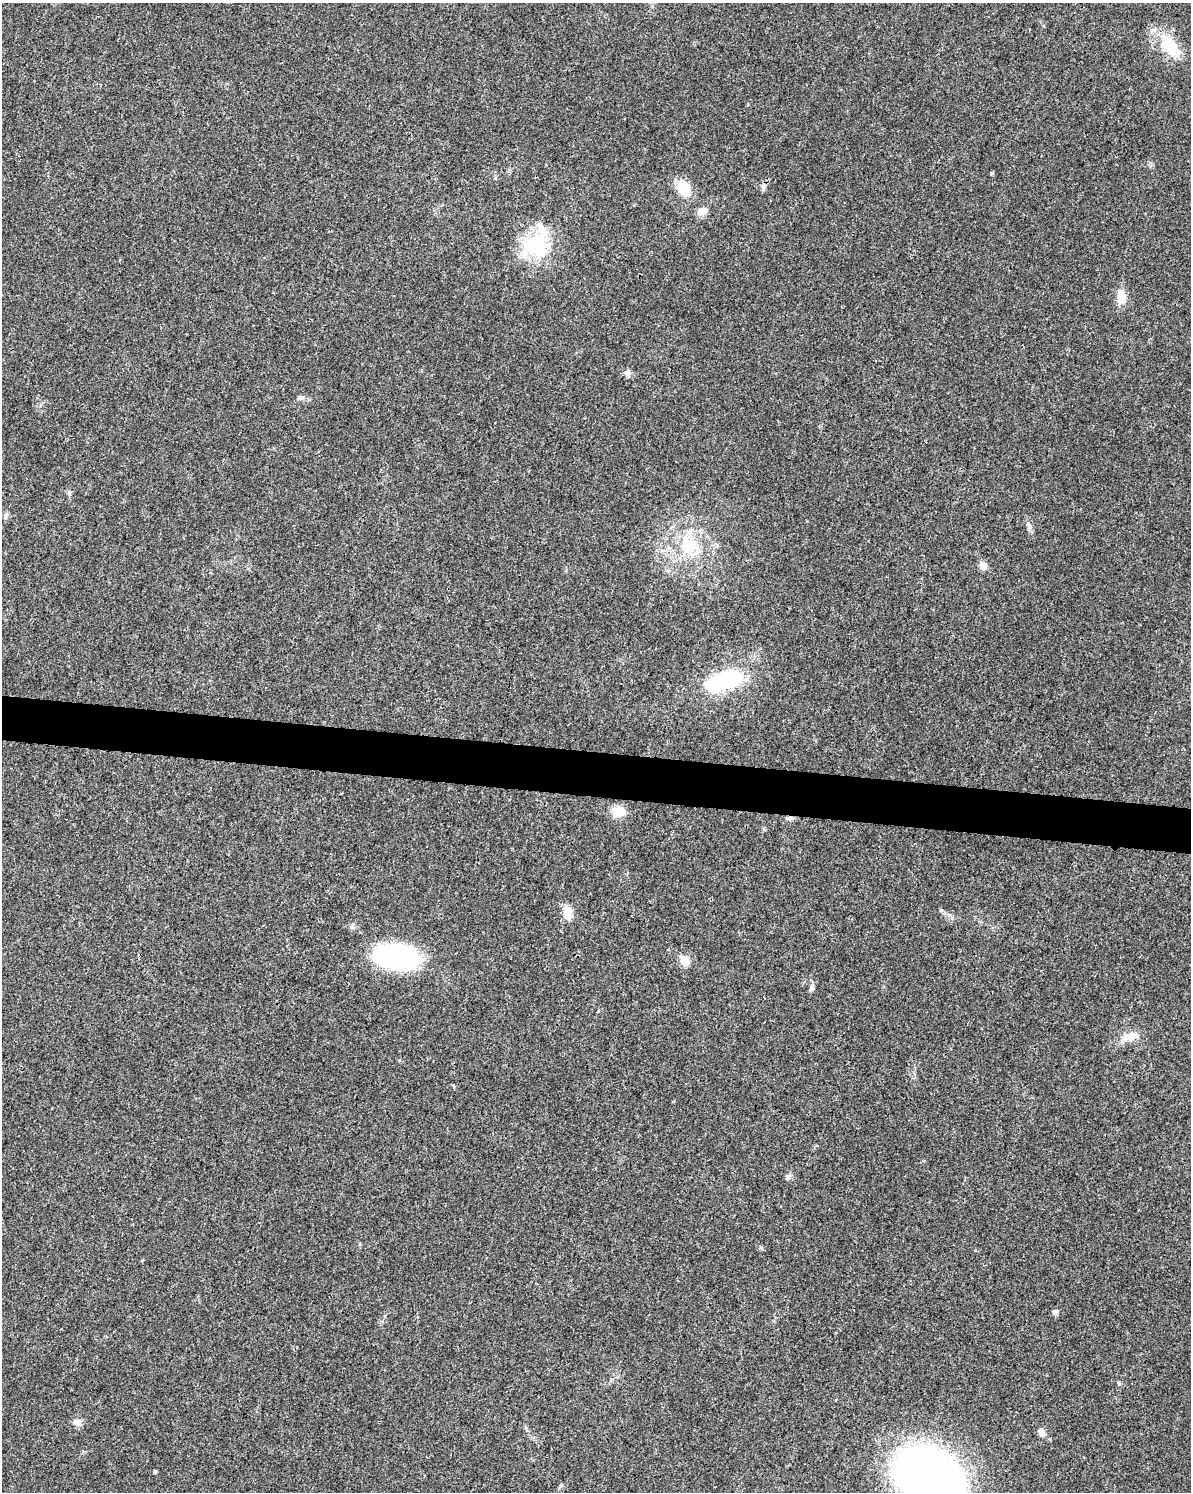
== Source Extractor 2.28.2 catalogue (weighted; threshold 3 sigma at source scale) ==
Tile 7 of 4 x 3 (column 3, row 2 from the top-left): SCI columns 2396-3584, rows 1731-3220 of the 4784 x 4997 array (HDU 1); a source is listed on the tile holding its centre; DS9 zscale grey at full resolution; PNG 1193 x 1494 px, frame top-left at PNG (2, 3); no overlay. Shown black and unused: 3% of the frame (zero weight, under 3 of 4 exposures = <1% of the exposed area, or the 3 px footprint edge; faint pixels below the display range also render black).
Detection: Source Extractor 2.28.2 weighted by HDU 2 'WHT'; one run over the whole footprint, this tile lists its part. Background 0.0199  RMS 0.0029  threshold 0.0129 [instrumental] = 3 sigma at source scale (4.5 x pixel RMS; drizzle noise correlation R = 1.50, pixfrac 1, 0.0396/0.0396 arcsec/px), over >= 5 px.
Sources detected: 29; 1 inside a brighter listed object's ellipse — not listed separately; the other 28 listed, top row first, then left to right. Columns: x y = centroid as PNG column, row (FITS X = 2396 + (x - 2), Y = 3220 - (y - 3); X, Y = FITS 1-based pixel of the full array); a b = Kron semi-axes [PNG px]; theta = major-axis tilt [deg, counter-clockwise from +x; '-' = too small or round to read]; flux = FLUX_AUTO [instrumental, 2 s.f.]
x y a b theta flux
1169 46 31 21 -47 9.4
991 173 6 4 89 0.31
763 187 13 5 81 0.91
684 189 16 12 -51 7.1
702 211 13 8 24 2.2
536 246 32 25 26 20
1121 297 15 10 88 4.2
627 373 9 7 -57 1
301 398 10 5 0 0.78
6 515 8 5 59 0.69
1029 526 10 5 -66 0.91
690 546 23 20 -25 10
983 566 10 8 -72 1.8
724 681 45 19 18 25
619 811 18 12 -7 4
789 818 7 6 - 0.84
568 912 19 10 -80 3.1
352 927 7 4 -18 0.55
396 957 46 24 -9 41
684 960 12 9 -35 2.8
811 988 8 6 76 0.85
1129 1037 23 11 15 3.8
789 1176 11 4 27 0.66
1056 1311 8 6 30 0.65
77 1422 12 8 -9 1.5
1042 1432 11 7 -75 1.8
155 1472 4 4 - 0.38
929 1479 71 54 -36 180
Overlapping masked pixels (flux is a lower limit): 1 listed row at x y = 789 818
Isophote crosses this tile's border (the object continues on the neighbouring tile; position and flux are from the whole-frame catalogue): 1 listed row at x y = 929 1479
Unlisted compact peaks at least as high as the median listed source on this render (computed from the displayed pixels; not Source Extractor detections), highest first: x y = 941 910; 1119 1383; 69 493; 952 918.